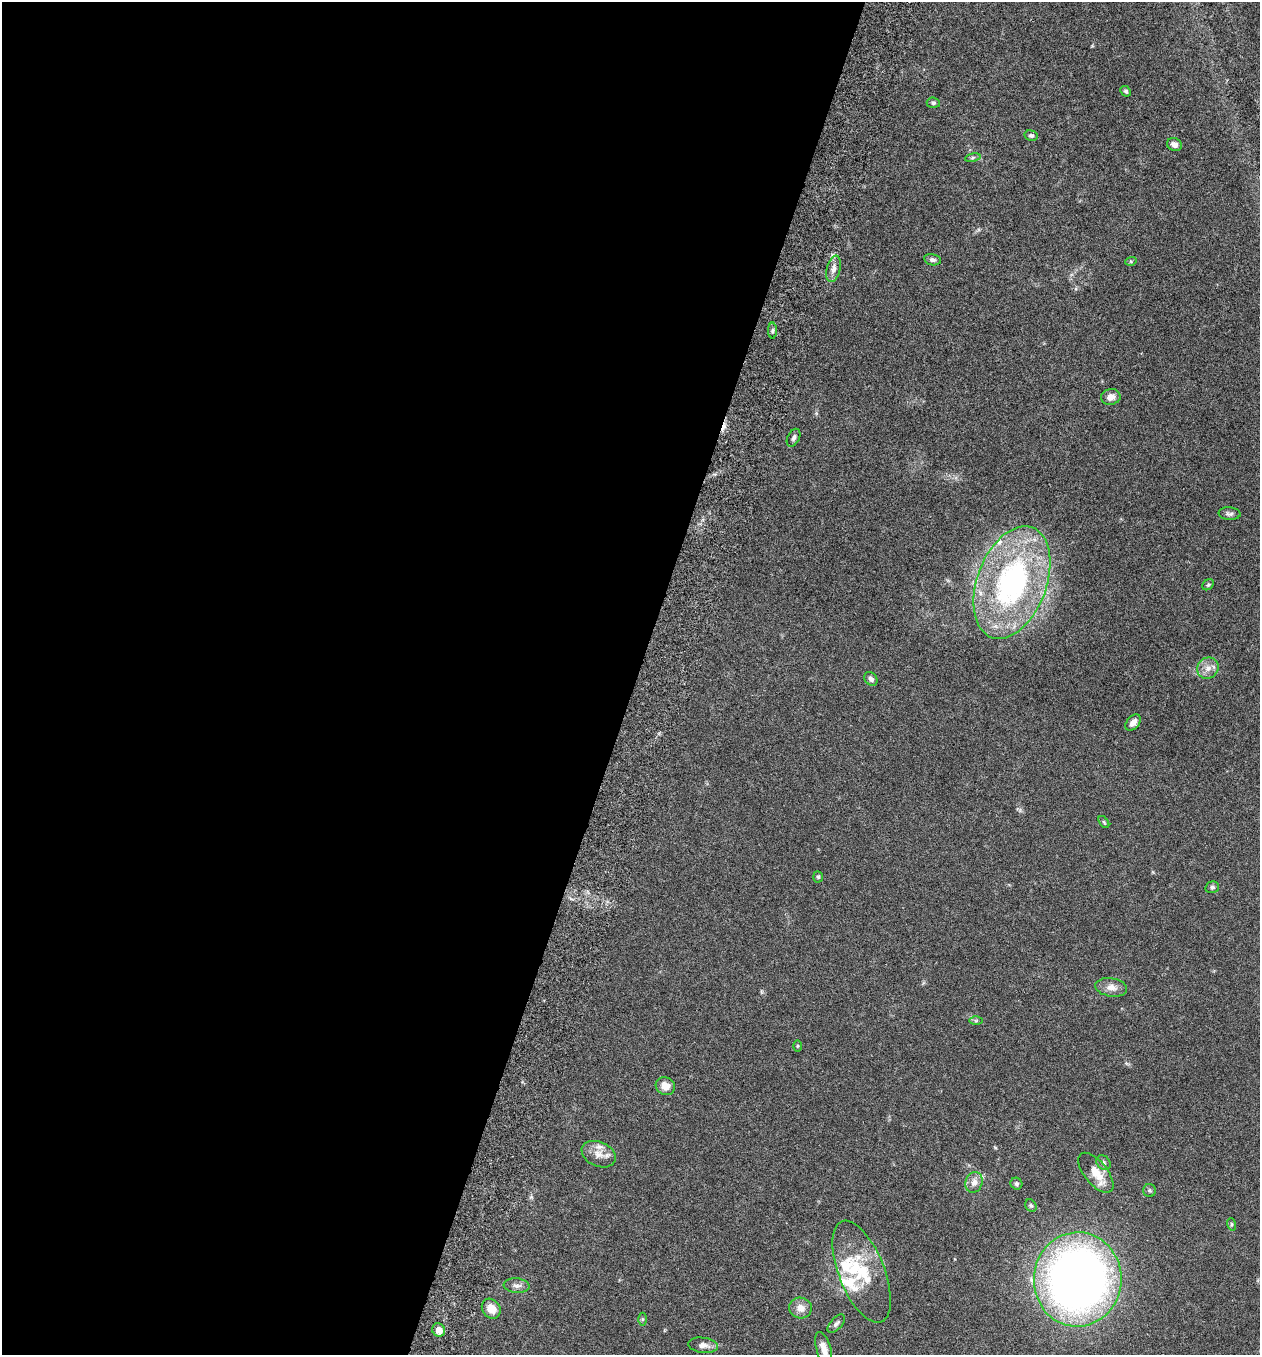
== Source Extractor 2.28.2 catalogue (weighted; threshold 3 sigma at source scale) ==
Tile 5 of 4 x 4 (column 1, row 2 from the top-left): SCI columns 192-1449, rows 2736-4088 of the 5544 x 5467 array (HDU 1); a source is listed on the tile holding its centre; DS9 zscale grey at full resolution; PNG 1262 x 1357 px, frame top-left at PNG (2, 2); each listed source drawn as its Kron ellipse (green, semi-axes under 4 px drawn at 4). Shown black and unused: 50% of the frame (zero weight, under 3 of 6 exposures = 3% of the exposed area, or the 3 px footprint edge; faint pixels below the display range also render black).
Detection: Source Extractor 2.28.2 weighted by HDU 2 'WHT'; one run over the whole footprint, this tile lists its part. Background 0.0173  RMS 0.0019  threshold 0.00788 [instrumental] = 3 sigma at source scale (4.09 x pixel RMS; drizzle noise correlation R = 1.36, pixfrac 0.8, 0.05/0.05 arcsec/px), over >= 5 px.
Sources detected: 48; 1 cosmic-ray / hot-pixel residue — neither listed nor drawn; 5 inside a brighter listed object's ellipse — not listed separately; the other 42 listed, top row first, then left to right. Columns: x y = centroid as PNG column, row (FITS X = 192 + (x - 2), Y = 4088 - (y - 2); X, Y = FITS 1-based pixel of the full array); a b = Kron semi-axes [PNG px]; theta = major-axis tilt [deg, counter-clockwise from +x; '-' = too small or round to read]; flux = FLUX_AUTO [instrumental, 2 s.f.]
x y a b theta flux
1126 91 6 4 -43 0.32
933 103 6 5 - 0.35
1031 135 7 5 -10 0.37
1174 144 7 6 - 0.73
973 158 8 4 9 0.33
933 260 8 5 -10 0.51
1131 261 6 4 17 0.2
833 269 13 7 77 1.1
772 331 8 4 90 0.36
1111 397 10 8 8 1.3
794 438 9 6 63 0.53
1229 514 11 6 -3 0.52
1012 582 59 34 69 43
1208 585 6 5 - 0.28
1208 668 11 10 - 1.4
871 679 7 6 - 0.62
1133 722 9 6 48 1.1
1104 822 7 3 -53 0.24
818 877 6 5 - 0.28
1212 887 7 5 13 0.44
1111 987 16 9 -8 1.5
976 1021 6 4 1 0.24
797 1046 5 3 - 0.2
665 1086 10 8 -27 1.9
599 1154 18 12 -24 1.9
1103 1163 8 6 -48 0.51
1096 1173 24 11 -51 3.2
974 1182 10 8 72 1.2
1016 1184 6 5 - 0.4
1149 1190 6 6 - 0.37
1031 1206 6 5 - 0.3
1231 1224 6 4 -72 0.25
862 1272 54 23 -68 9.4
1078 1279 47 44 88 140
517 1286 13 7 -6 0.88
800 1308 11 10 - 1.6
491 1309 10 8 -52 2.1
642 1319 6 4 90 0.23
836 1324 11 5 46 0.54
439 1330 7 6 - 1.6
703 1345 15 7 -7 1.2
824 1349 18 7 -74 1.7
Isophote crosses this tile's border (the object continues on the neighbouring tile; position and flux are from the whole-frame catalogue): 1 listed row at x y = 824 1349